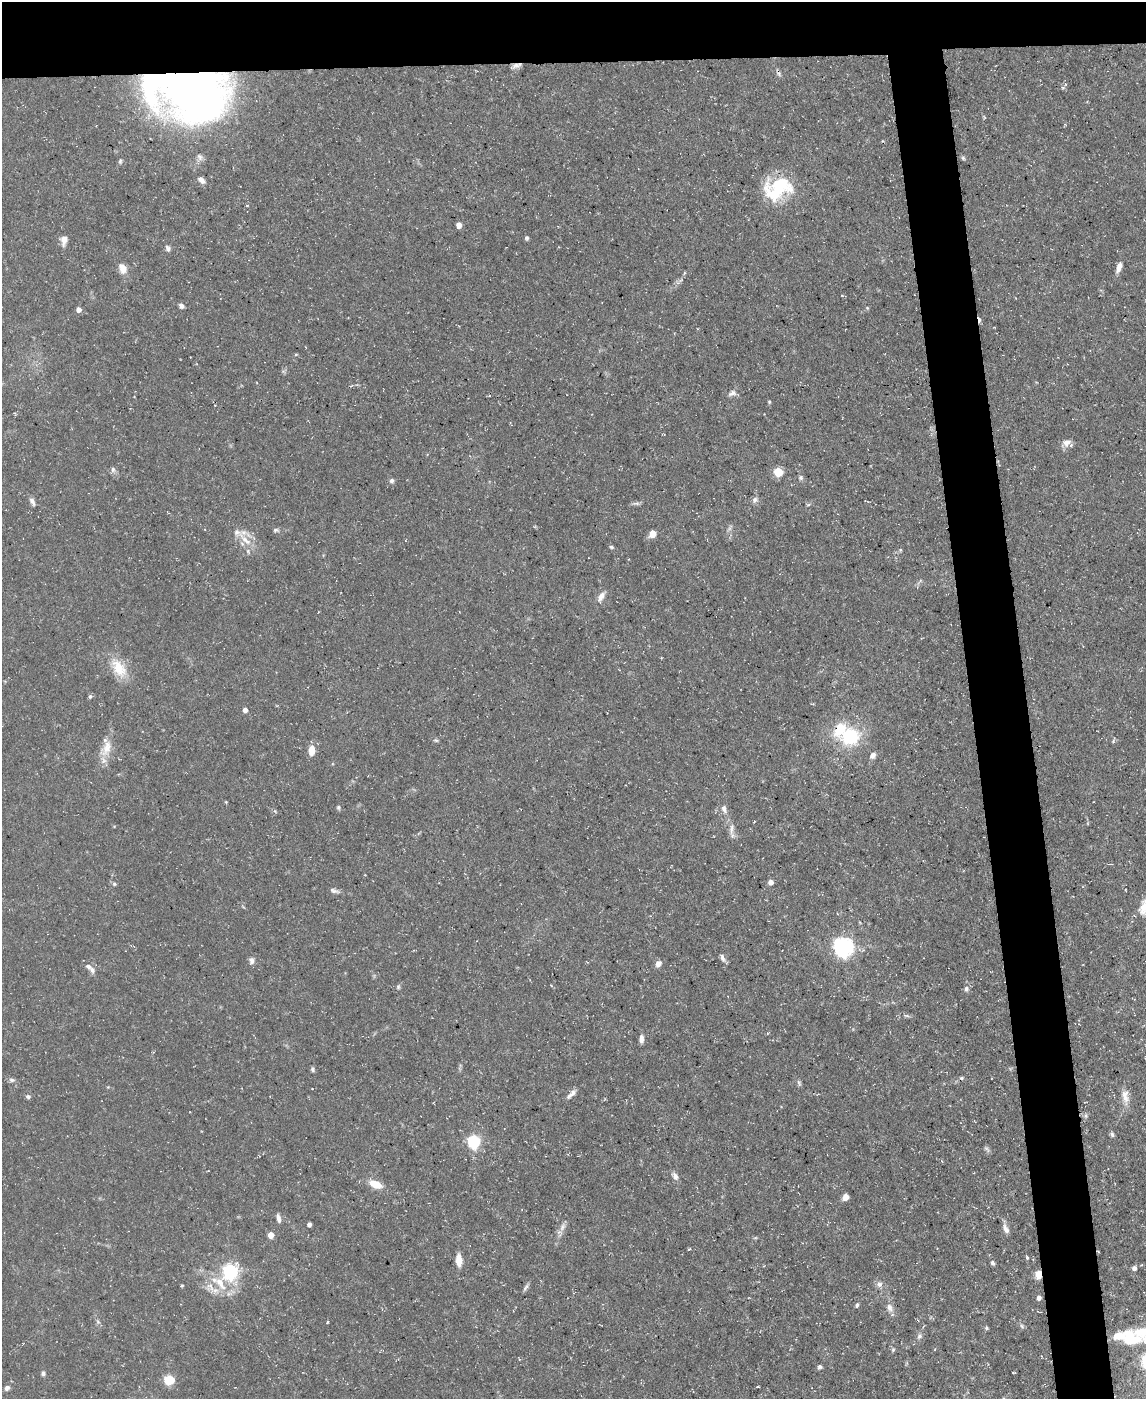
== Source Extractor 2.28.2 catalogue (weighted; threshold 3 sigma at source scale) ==
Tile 2 of 4 x 3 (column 2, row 1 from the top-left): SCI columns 1145-2288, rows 2919-4315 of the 4575 x 4549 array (HDU 1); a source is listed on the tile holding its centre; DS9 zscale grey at full resolution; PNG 1148 x 1401 px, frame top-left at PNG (2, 2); no overlay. Shown black and unused: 9% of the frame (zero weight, under 3 of 5 exposures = <1% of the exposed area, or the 3 px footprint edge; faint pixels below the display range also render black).
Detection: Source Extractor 2.28.2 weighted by HDU 2 'WHT'; one run over the whole footprint, this tile lists its part. Background 0.0884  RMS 0.0046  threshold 0.0208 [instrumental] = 3 sigma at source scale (4.5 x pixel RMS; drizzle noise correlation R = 1.50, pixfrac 1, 0.05/0.05 arcsec/px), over >= 5 px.
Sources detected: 110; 1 cosmic-ray / hot-pixel residue — not listed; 6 inside a brighter listed object's ellipse — not listed separately; the other 103 listed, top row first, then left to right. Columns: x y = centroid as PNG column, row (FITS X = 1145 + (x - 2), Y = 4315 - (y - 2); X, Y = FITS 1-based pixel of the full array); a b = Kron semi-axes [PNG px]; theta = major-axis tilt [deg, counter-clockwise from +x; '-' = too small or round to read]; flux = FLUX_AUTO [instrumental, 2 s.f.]
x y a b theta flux
516 66 12 6 22 2.1
779 74 9 4 -43 1
190 86 47 37 -19 700
1063 88 6 4 0 0.61
200 157 10 7 -47 1.8
963 158 5 5 - 0.72
120 161 7 5 88 0.84
201 180 10 6 -45 2.3
777 189 34 24 20 28
459 225 5 4 - 4.6
527 238 5 4 - 0.78
64 240 13 8 83 2.9
168 248 8 6 -59 1.4
1119 267 12 5 68 3.3
123 268 13 9 -65 4.2
181 306 6 5 - 1.6
867 308 5 5 - 0.52
79 310 4 4 - 3.2
732 393 12 6 20 1.8
769 402 5 4 - 0.53
1067 442 10 8 23 3.4
113 470 10 5 67 1.3
778 472 5 5 - 25
801 478 7 6 - 1
392 481 7 6 - 1.1
755 499 8 6 37 1.5
32 502 11 5 -61 1.7
275 530 7 5 2 0.91
652 533 5 5 - 8.4
246 540 28 8 -44 6.5
611 547 6 4 -19 0.77
900 550 5 4 - 0.57
601 596 13 7 61 3
119 668 27 15 -54 11
90 696 5 5 - 0.91
245 710 4 4 - 2.9
850 737 22 20 10 26
436 740 6 4 -19 0.66
1113 741 6 4 51 0.66
107 747 20 12 76 7.1
312 750 8 6 86 6.6
873 755 9 6 52 2.1
338 807 6 5 - 0.71
724 809 10 7 -75 2.1
731 829 20 4 89 2.3
770 882 5 5 - 2.4
114 884 5 4 - 0.68
334 891 12 5 -19 1.5
1144 907 22 11 80 6.1
843 947 7 7 - 190
722 958 12 5 -65 1.7
251 961 9 6 -78 1.7
658 964 8 7 - 2.3
92 970 9 7 -54 1.8
398 987 6 5 - 0.72
966 989 7 6 - 1.3
906 1016 8 4 -9 0.9
641 1039 10 5 82 1.8
312 1069 6 5 - 0.89
961 1078 6 4 2 0.77
12 1080 9 5 -10 1.2
799 1083 10 4 -67 0.96
571 1094 16 6 46 2.3
28 1096 6 5 - 1.1
1125 1096 20 9 -87 4.7
1086 1116 7 5 85 1
1112 1134 8 5 -63 0.92
474 1142 6 5 - 76
987 1149 8 4 -45 0.94
675 1176 9 7 -58 2
375 1184 13 7 -23 8.3
845 1197 6 6 - 2.9
278 1218 11 5 -77 1.9
309 1224 4 4 - 1.7
562 1227 13 7 64 2.4
1006 1229 12 6 -64 2.5
271 1235 5 4 - 6
1027 1257 5 4 - 0.6
459 1260 12 6 -88 5.7
992 1263 6 5 - 0.93
1134 1268 5 5 - 1.4
230 1272 9 6 47 120
1038 1274 9 6 84 4.5
879 1284 8 7 - 1.9
182 1286 4 3 - 0.5
211 1287 17 5 -63 3.2
526 1287 11 4 50 1.2
1039 1298 5 5 - 1.6
857 1305 7 4 79 0.86
890 1308 13 7 -75 2.8
918 1320 4 3 - 0.46
98 1322 6 5 - 0.87
327 1322 4 3 - 0.46
1022 1326 7 4 -54 0.82
986 1328 6 4 -70 0.68
919 1336 8 6 63 1.5
1130 1338 37 18 -6 22
893 1350 6 5 - 0.71
819 1367 6 6 - 0.98
1013 1372 3 2 - 0.39
43 1373 6 6 - 1.1
169 1380 5 5 - 31
7 1388 6 5 - 1.5
Overlapping masked pixels (flux is a lower limit): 3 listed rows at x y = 516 66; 190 86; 1038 1274
Isophote crosses this tile's border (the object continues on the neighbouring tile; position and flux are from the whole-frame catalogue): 2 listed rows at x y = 1144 907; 1130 1338